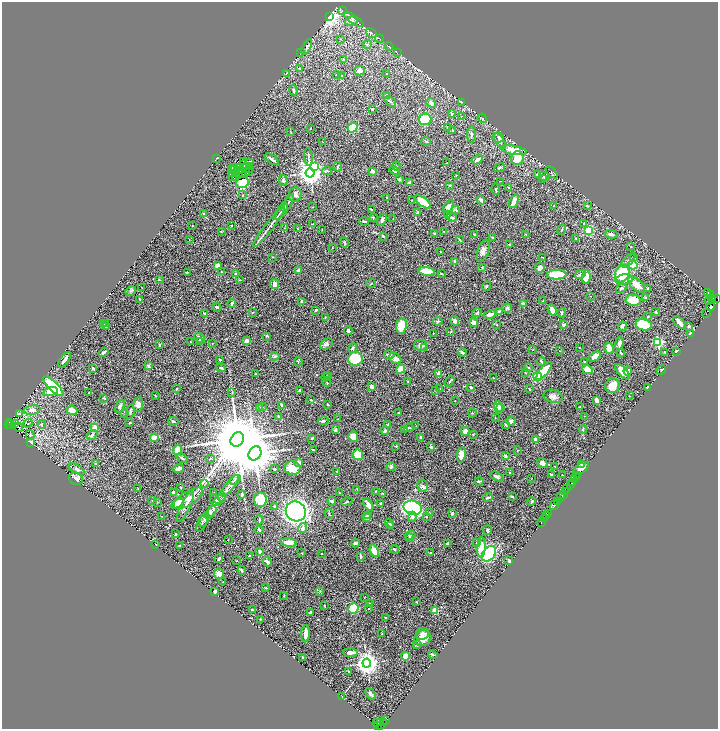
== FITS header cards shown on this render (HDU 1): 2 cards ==
NAXIS1  =                 1432
NAXIS2  =                 1454

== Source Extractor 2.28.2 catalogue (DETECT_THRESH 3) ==
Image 1432 x 1454 px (HDU 1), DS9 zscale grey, zoomed out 1/2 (1 PNG px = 2 x 2 image px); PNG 720 x 731 px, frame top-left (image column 1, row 1454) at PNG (2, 2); each listed source drawn as its Kron ellipse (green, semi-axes under 4 px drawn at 4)
Background 0.722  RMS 0.036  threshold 0.108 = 3 sigma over >= 5 px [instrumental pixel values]
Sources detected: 526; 39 cannot appear on this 1/2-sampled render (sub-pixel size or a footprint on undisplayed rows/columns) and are neither listed nor drawn; the other 487 listed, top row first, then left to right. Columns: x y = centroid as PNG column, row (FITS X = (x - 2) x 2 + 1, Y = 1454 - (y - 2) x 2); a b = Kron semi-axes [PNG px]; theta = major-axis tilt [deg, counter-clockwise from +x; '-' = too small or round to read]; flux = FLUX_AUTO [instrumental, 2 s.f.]
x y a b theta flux
343 11 3 2 - 4.1
329 16 4 3 - 2400
354 19 11 4 -35 21
351 21 6 5 - 17
371 33 6 2 -31 7.2
340 39 2 2 - 3.1
379 39 4 2 - 3.8
367 44 5 1 - 4.4
389 46 4 2 - 4.8
307 47 8 3 63 18
300 52 2 1 - 2
397 53 2 2 - 2.5
344 59 4 3 - 10
299 69 3 3 - 8.5
359 71 5 4 - 29
286 73 3 2 - 3.5
387 74 2 1 - 4.2
337 75 2 2 - 4.5
341 75 3 3 - 3.7
294 90 5 3 - 8.3
387 95 3 2 - 15
390 102 6 3 -38 9.6
462 102 3 2 - 2.8
431 103 5 3 - 20
372 109 2 2 - 7.3
452 114 3 3 - 8.9
461 116 2 1 - 1.9
482 118 5 3 - 6.9
425 119 6 5 - 190
448 127 4 2 - 4.6
310 128 2 2 - 2.1
353 128 5 4 - 220
452 130 2 2 - 5.3
291 132 3 2 - 2.2
471 135 8 3 -89 14
498 137 5 5 - 17
426 141 4 2 - 5.3
500 141 9 4 -59 21
323 142 2 2 - 2.7
514 150 13 4 -11 100
308 157 9 2 -84 10
217 158 3 1 - 3.1
517 158 7 6 - 100
272 159 8 2 -36 17
477 160 6 3 32 21
244 161 2 1 - 4.5
250 163 3 3 - 28
447 163 2 2 - 2.2
244 165 2 1 - 1.4
249 166 2 1 - 1.3
338 166 5 2 - 10
396 166 4 3 - 6.6
240 167 3 1 - 6.3
247 167 2 1 - 2.4
314 167 3 3 - 300
234 168 3 1 - 4.9
250 168 2 1 - 1.1
499 168 5 3 - 11
232 169 2 1 - 2.1
235 170 2 1 - 12
241 171 2 1 - 2.6
327 171 4 3 - 7.9
372 171 3 2 - 28
395 171 5 3 - 11
246 172 2 1 - 5.6
248 172 2 1 - 5.2
552 172 7 3 -46 7.9
233 173 2 1 - 4.8
242 173 3 1 - 3.9
310 173 4 4 - 6500
537 174 3 3 - 14
456 175 2 1 - 2
544 176 5 4 - 12
233 177 2 1 - 11
235 177 2 1 - 4.1
542 178 3 2 - 3.8
399 179 3 3 - 11
283 180 5 4 - 14
501 181 2 2 - 2.9
410 182 4 3 - 16
242 183 6 5 - 210
450 185 2 2 - 3.4
509 188 3 2 - 5
496 189 6 3 -90 9
242 195 3 2 - 3.6
295 195 7 6 - 27
387 197 4 2 - 3.8
412 200 2 1 - 2.5
481 200 4 3 - 14
514 201 7 3 65 49
423 202 9 4 -36 120
448 206 7 4 53 31
554 206 3 2 - 3.1
587 206 3 2 - 8.2
284 207 15 2 55 23
313 207 2 1 - 1.8
371 209 2 2 - 4.7
456 210 4 3 - 7.3
281 212 10 2 51 15
203 213 3 3 - 5.2
418 213 3 2 - 9.9
448 214 2 2 - 10
373 217 3 2 - 3.9
451 217 5 2 - 13
393 219 2 2 - 2.4
382 220 6 4 63 17
364 221 5 2 - 7.6
584 223 4 3 - 15
312 224 3 2 - 4.1
192 225 2 2 - 2.1
232 226 2 2 - 3
269 227 25 2 53 34
284 228 3 2 - 2.7
298 229 3 2 - 3.3
322 229 2 2 - 2.8
562 229 5 2 - 6.3
589 230 4 3 - 160
444 231 2 2 - 3.1
221 232 2 2 - 2.9
434 233 3 3 - 4.9
475 234 3 3 - 6.6
525 234 3 2 - 3.5
611 234 6 4 -6 18
383 236 3 3 - 4.7
492 238 3 3 - 6.8
576 238 3 3 - 5.5
189 239 2 1 - 1.5
459 240 4 2 - 6.6
345 242 5 3 - 8.1
510 244 2 2 - 4.4
631 246 2 2 - 6.6
332 248 2 1 - 2.9
483 251 11 5 71 29
440 252 2 2 - 2.1
272 257 2 1 - 2.2
543 258 2 1 - 4.5
634 258 4 3 - 9.5
628 260 9 4 44 21
455 261 2 2 - 26
217 265 4 3 - 28
633 265 5 4 - 130
482 267 3 2 - 3.4
540 268 5 4 - 23
298 271 3 2 - 28
427 271 8 4 -10 160
187 272 3 2 - 3.7
221 272 3 2 - 3.8
236 273 3 3 - 9.2
441 273 3 2 - 3.6
580 274 6 4 29 17
622 274 9 7 64 290
556 275 10 4 2 280
586 277 7 4 81 92
159 279 2 2 - 2.8
624 279 9 5 9 31
239 280 3 2 - 3.1
275 284 5 4 - 21
371 284 4 2 - 3.7
637 285 10 5 -42 74
486 286 5 3 - 6.9
142 288 2 2 - 3.3
621 288 5 3 - 9.4
647 289 3 2 - 4.7
131 291 5 3 - 10
708 293 3 1 - 220
710 295 3 3 - 86
591 296 2 1 - 1.6
645 298 3 3 - 6.3
712 298 4 3 - 540
716 298 2 1 - 50
140 299 3 3 - 6.3
633 300 7 5 -9 120
302 301 4 3 - 15
543 301 2 1 - 1.6
709 301 3 2 - 76
232 303 4 3 - 8.6
523 303 2 2 - 15
711 306 4 4 - 410
217 307 4 2 - 13
507 308 5 4 - 11
316 310 3 2 - 6.3
552 310 6 4 -66 35
499 311 4 2 - 9.6
253 312 2 2 - 3.6
656 312 3 2 - 4.9
477 313 5 3 - 8.3
562 313 4 3 - 9.9
205 314 4 3 - 11
490 314 6 3 15 42
706 314 2 1 - 66
325 317 3 2 - 3.7
647 317 3 2 - 5.6
438 321 5 3 - 7.8
455 321 5 4 - 17
679 322 8 3 -48 50
474 323 4 4 - 39
104 324 2 2 - 2.8
106 324 3 2 - 4.1
497 325 3 2 - 4.4
564 325 4 2 - 11
644 325 8 5 -11 290
401 326 8 5 82 140
622 326 5 3 - 22
689 326 4 4 - 11
106 327 4 2 - 4.4
348 331 4 3 - 20
451 332 3 2 - 4.5
433 333 2 1 - 2
691 333 2 2 - 22
267 336 3 3 - 4.1
199 338 6 3 -39 22
246 341 4 3 - 33
191 342 2 2 - 2.6
199 342 3 2 - 17
658 342 3 3 - 550
212 343 2 2 - 2.9
619 343 6 4 78 21
326 344 7 5 27 16
159 345 3 2 - 4.8
420 345 6 5 - 24
424 347 4 2 - 21
353 348 5 4 - 9.5
579 348 2 1 - 1.8
609 348 6 4 -75 60
533 350 2 2 - 2.3
560 351 2 2 - 2.9
103 352 5 2 - 18
462 352 4 3 - 14
665 352 2 2 - 5.7
676 352 4 3 - 7.8
621 353 4 2 - 4.2
389 355 5 3 - 22
275 356 5 3 - 9.3
595 356 6 3 36 60
395 358 6 5 - 36
355 359 7 7 - 240
65 360 9 3 56 36
220 360 3 3 - 5.5
541 361 4 3 - 12
298 362 4 1 - 3.5
584 362 3 3 - 6.1
148 366 2 2 - 28
93 368 3 3 - 7.8
221 368 5 3 - 9.1
528 368 4 3 - 8.4
401 369 5 4 - 130
587 370 5 4 - 63
661 370 5 3 - 5.8
544 371 11 4 51 180
628 371 4 2 - 17
622 372 10 4 -47 71
256 373 2 2 - 3
438 373 4 3 - 11
525 373 2 2 - 3.1
327 376 4 3 - 4.8
326 377 4 2 - 5.1
538 377 5 4 - 180
494 378 3 2 - 3.6
450 381 6 2 56 7.8
327 382 5 2 - 7.3
408 382 2 2 - 3.8
53 386 13 4 -44 480
372 386 3 2 - 42
612 386 7 7 - 86
471 387 4 2 - 11
647 387 3 2 - 8.7
177 388 2 2 - 3.6
440 389 3 2 - 2.8
529 389 3 2 - 5.3
300 390 3 2 - 9.2
436 391 3 2 - 2.4
50 392 7 4 16 66
89 392 3 2 - 2.7
232 392 3 2 - 4.7
155 396 2 2 - 4.7
553 396 9 6 -14 33
629 396 2 1 - 1.9
104 398 4 2 - 4.6
311 400 2 1 - 4.3
597 400 4 3 - 26
455 401 2 2 - 2.5
138 404 7 5 83 29
327 404 3 2 - 5.4
281 405 4 3 - 8.9
120 406 7 3 68 17
259 407 2 2 - 6.2
262 407 2 2 - 3.2
499 407 6 4 -79 25
501 407 3 2 - 5.7
580 407 4 2 - 3.8
32 410 8 4 11 32
72 410 5 4 - 47
130 412 7 2 80 12
398 412 2 1 - 2.5
125 413 3 2 - 10
472 413 4 3 - 5.6
20 414 4 2 - 5
585 416 3 2 - 2.6
279 417 4 3 - 13
495 417 2 2 - 2.9
338 419 2 2 - 2.5
173 421 5 3 - 8.6
323 421 5 3 - 14
511 421 5 3 - 19
9 422 2 1 - 28
15 423 3 2 - 4.9
28 423 4 2 - 2.8
130 423 3 2 - 6.2
8 424 2 1 - 5.8
11 424 2 1 - 52
41 424 4 4 - 8.5
387 425 4 2 - 5.7
506 425 4 3 - 7.3
416 426 2 1 - 1.8
18 427 5 2 - 5.1
95 428 4 4 - 64
409 428 5 3 - 6.8
404 429 4 2 - 3.9
583 429 4 3 - 5.7
335 430 3 3 - 17
385 431 4 3 - 18
465 431 4 4 - 33
473 434 3 2 - 3.2
30 435 5 2 - 5.5
92 435 6 3 38 16
353 437 5 4 - 44
420 437 4 3 - 9.8
154 438 4 3 - 44
312 438 2 2 - 5
237 439 7 6 - 80000
535 439 3 3 - 31
31 442 3 2 - 15
396 446 2 2 - 8.3
431 447 3 2 - 11
178 450 5 4 - 75
313 450 3 2 - 9
518 450 2 1 - 3
255 453 7 6 - 27000
358 455 5 5 - 140
461 455 8 4 81 77
505 456 3 2 - 19
182 458 6 3 -35 13
210 459 3 2 - 3.6
96 463 3 2 - 3.9
299 463 3 3 - 36
542 463 5 4 - 27
581 464 4 4 - 8.1
555 466 2 2 - 6.4
391 467 4 3 - 14
292 468 8 6 -13 100
581 468 8 4 34 39
77 469 9 4 -29 25
179 469 5 3 - 30
274 469 4 3 - 6.6
337 471 3 2 - 4.6
510 473 2 2 - 6.6
551 475 3 2 - 11
562 475 2 2 - 3.7
578 476 2 1 - 14
497 477 7 3 -28 18
576 478 2 2 - 150
76 479 7 6 - 34
532 479 2 2 - 1.7
235 480 6 3 31 11
574 480 2 1 - 150
479 481 4 2 - 11
572 482 4 2 - 8
205 484 4 1 - 3.5
571 484 2 1 - 14
230 486 13 2 50 30
423 486 6 5 - 18
138 488 2 1 - 3.6
181 488 2 1 - 3.2
357 489 2 2 - 3.4
567 489 2 2 - 160
375 491 2 2 - 3
566 491 2 1 - 68
173 493 3 3 - 33
214 493 2 1 - 2.4
340 493 2 2 - 2.6
382 493 3 2 - 2.8
242 494 3 2 - 11
564 494 3 1 - 42
222 497 4 3 - 8.5
512 497 3 2 - 6.4
561 497 4 1 - 130
188 498 17 7 31 84
488 498 5 2 - 12
220 499 6 3 28 13
215 500 6 4 -51 21
260 500 7 6 - 170
152 501 3 1 - 2.4
332 501 4 4 - 9.6
558 501 4 2 - 240
157 502 3 2 - 3.1
347 502 6 2 16 7.8
531 502 5 3 - 6.1
177 503 7 4 32 110
381 503 3 2 - 7.9
368 505 7 3 -59 42
554 505 5 2 - 1300
274 506 3 3 - 7.3
185 507 17 5 64 31
413 508 9 7 -16 720
296 511 10 9 - 1500
211 513 7 4 53 20
429 513 4 3 - 7.1
452 513 2 2 - 31
548 513 3 2 - 330
329 514 5 2 - 5.8
161 516 2 1 - 1.8
368 516 3 2 - 11
546 516 2 2 - 220
366 517 4 3 - 27
412 517 5 4 - 18
426 517 4 3 - 5.4
544 519 3 2 - 160
204 520 8 3 65 15
259 520 4 2 - 6.7
541 522 2 1 - 190
202 523 9 3 63 10
389 523 5 3 - 9
391 525 3 3 - 7.3
302 528 5 4 - 26
259 530 4 2 - 9.5
487 530 5 4 - 12
176 534 2 2 - 6.3
410 535 5 4 - 11
410 537 4 3 - 5.8
228 540 2 1 - 1.6
288 543 8 4 -7 81
356 543 4 3 - 13
448 543 4 2 - 16
476 543 3 2 - 4.6
156 545 2 1 - 3.4
179 545 2 2 - 3.7
481 547 10 4 86 110
394 549 4 3 - 9.4
259 551 4 2 - 22
374 551 6 4 -69 68
431 552 3 2 - 4.6
301 553 3 2 - 2.3
322 554 2 2 - 3.6
489 554 9 6 52 660
249 556 2 1 - 3.3
360 556 3 2 - 14
219 559 4 2 - 12
236 561 2 2 - 2.1
509 561 3 2 - 12
267 562 4 3 - 28
242 570 4 3 - 8
219 574 5 5 - 36
223 582 2 2 - 3.5
265 588 3 3 - 3.8
214 591 3 2 - 13
320 591 3 2 - 4
284 596 3 2 - 4.1
364 597 2 2 - 2.8
416 602 3 2 - 3.6
370 604 4 2 - 5.1
324 606 3 2 - 3.4
353 608 5 5 - 220
368 609 2 2 - 3
252 610 2 2 - 8.8
435 611 4 3 - 110
310 612 3 2 - 14
386 618 3 2 - 5
260 619 3 2 - 3.2
306 634 8 3 88 55
381 634 3 2 - 3.4
423 634 7 5 32 29
423 638 9 7 28 56
417 645 4 3 - 5.6
350 652 7 3 -2 29
433 655 4 3 - 9.5
406 656 4 4 - 110
302 657 3 2 - 3.5
367 663 4 4 - 5700
349 671 2 2 - 5.6
370 694 7 4 -56 15
342 696 3 2 - 2.8
386 721 2 1 - 24
377 722 3 2 - 78
380 722 3 1 - 43
384 723 2 2 - 100
380 725 4 2 - 160
378 726 2 1 - 20
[39 sub-pixel or undisplayed-footprint detections neither listed nor drawn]